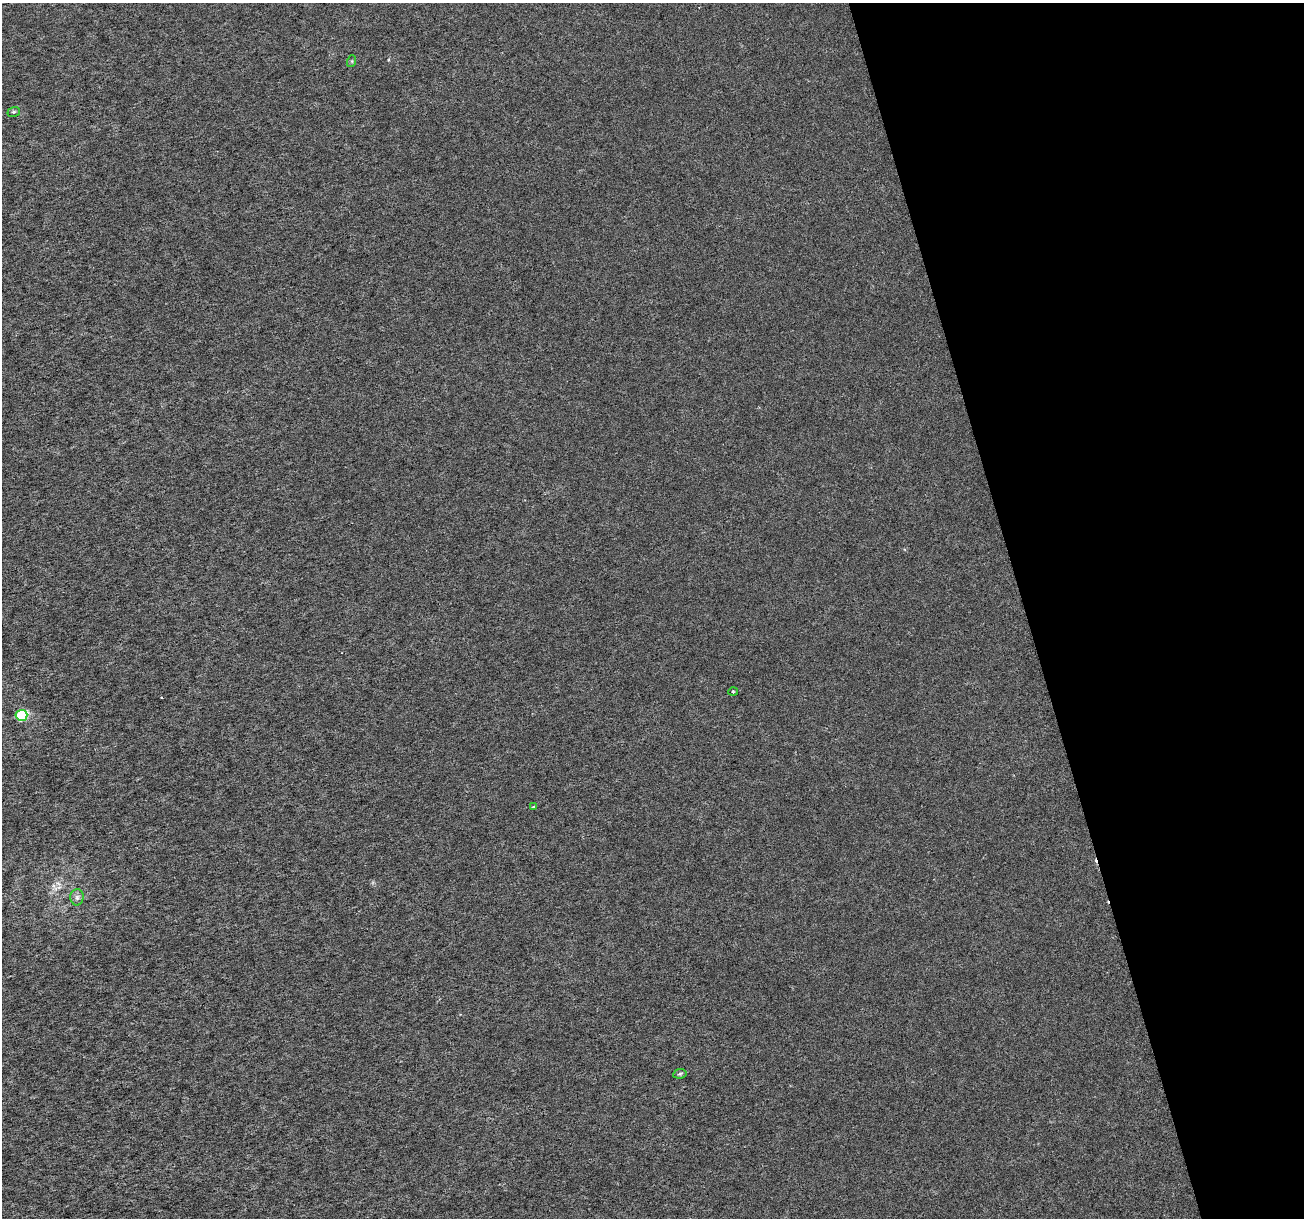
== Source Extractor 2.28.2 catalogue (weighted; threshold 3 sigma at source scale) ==
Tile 12 of 4 x 4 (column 4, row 3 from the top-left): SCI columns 3909-5210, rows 1316-2531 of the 5212 x 5013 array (HDU 1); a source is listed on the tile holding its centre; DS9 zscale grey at full resolution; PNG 1306 x 1220 px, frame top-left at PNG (2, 3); each listed source drawn as its Kron ellipse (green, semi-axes under 4 px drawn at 4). Shown black and unused: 21% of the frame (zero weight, under 3 of 6 exposures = <1% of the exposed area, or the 3 px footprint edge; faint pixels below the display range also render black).
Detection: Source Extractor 2.28.2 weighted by HDU 2 'WHT'; one run over the whole footprint, this tile lists its part. Background 3.49e-05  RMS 0.0018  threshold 0.00726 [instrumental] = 3 sigma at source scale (4.09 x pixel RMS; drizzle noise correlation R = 1.36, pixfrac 0.8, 0.0396/0.0396 arcsec/px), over >= 5 px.
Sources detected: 7; all 7 listed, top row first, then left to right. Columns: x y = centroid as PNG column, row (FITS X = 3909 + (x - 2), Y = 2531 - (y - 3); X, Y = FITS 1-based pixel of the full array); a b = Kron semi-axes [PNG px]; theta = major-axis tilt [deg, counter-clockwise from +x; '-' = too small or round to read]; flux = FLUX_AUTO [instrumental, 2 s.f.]
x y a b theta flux
352 61 6 4 72 0.19
14 112 6 5 - 0.26
733 692 5 3 - 0.16
21 715 6 5 - 12
533 807 3 3 - 0.21
77 897 8 6 89 0.52
680 1074 7 4 9 0.26